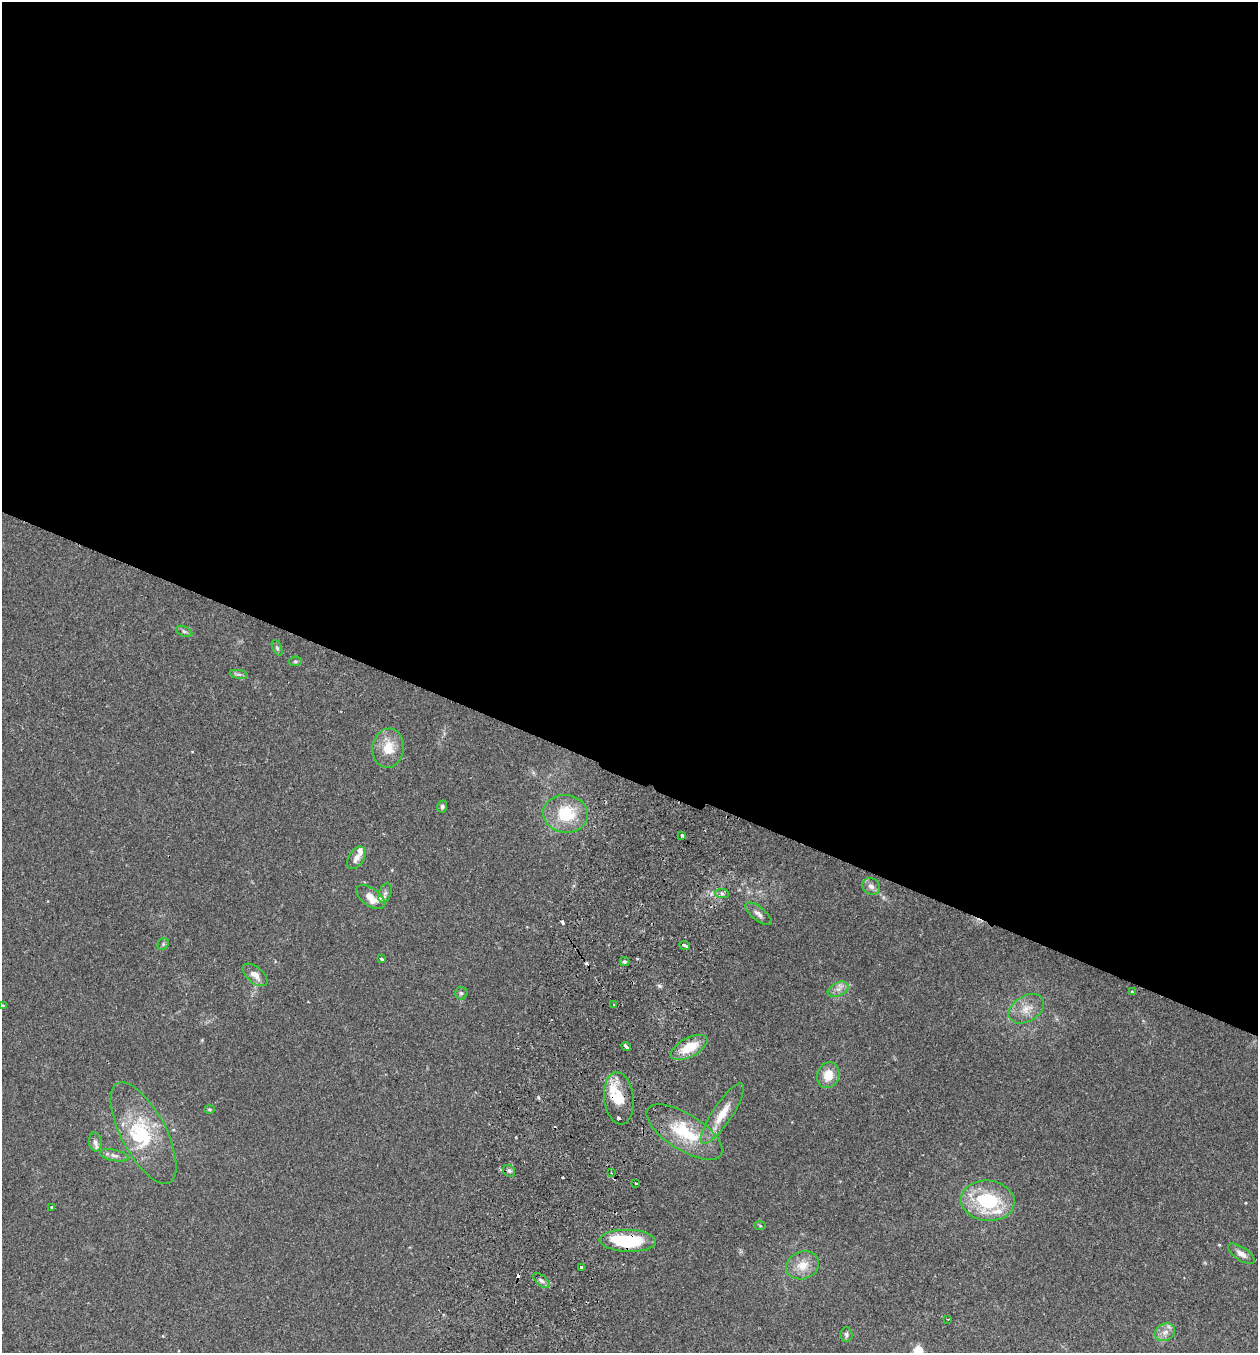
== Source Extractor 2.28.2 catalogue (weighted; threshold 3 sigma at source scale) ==
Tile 3 of 4 x 4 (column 3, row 1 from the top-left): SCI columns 2701-3956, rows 4077-5427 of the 5530 x 5451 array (HDU 1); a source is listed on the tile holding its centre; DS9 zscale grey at full resolution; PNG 1260 x 1355 px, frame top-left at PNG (2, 2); each listed source drawn as its Kron ellipse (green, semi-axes under 4 px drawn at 4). Shown black and unused: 57% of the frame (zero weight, under 2 of 3 exposures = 3% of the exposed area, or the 3 px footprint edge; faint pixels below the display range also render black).
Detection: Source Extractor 2.28.2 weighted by HDU 2 'WHT'; one run over the whole footprint, this tile lists its part. Background 0.106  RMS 0.0064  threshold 0.0286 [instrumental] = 3 sigma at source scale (4.5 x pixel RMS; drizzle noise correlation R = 1.50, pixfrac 1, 0.05/0.05 arcsec/px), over >= 5 px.
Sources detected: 61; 5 cosmic-ray / hot-pixel residue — neither listed nor drawn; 7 inside a brighter listed object's ellipse — not listed separately; the other 49 listed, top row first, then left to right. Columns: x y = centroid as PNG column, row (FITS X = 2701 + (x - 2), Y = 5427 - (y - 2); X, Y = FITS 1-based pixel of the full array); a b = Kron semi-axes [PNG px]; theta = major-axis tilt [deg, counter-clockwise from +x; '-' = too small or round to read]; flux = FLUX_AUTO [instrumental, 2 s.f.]
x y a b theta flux
184 631 9 5 -23 1.3
277 648 8 4 -65 1
295 661 7 4 6 0.93
239 674 9 4 -8 1.5
388 748 20 15 81 13
442 807 6 5 - 1.3
566 814 22 19 -7 24
682 835 4 3 - 1.1
356 858 12 7 58 3.7
871 886 9 8 - 3.1
385 893 10 6 69 2.1
722 893 7 4 -1 1.4
370 897 17 8 -36 9.6
758 914 16 6 -39 2.8
163 944 6 5 - 0.97
684 945 5 3 - 3.5
382 959 4 3 - 2.1
625 962 5 4 - 1.1
255 975 15 8 -40 5.2
838 989 11 6 25 3.3
1132 992 4 3 - 0.64
461 993 6 6 - 1.2
614 1004 3 3 - 0.61
3 1006 3 3 - 0.54
1026 1009 19 12 32 8.3
626 1047 5 3 - 4.6
689 1047 20 9 27 15
828 1075 13 11 69 9.3
619 1098 26 15 -83 14
209 1109 5 4 - 0.79
722 1114 35 9 56 11
684 1132 43 18 -32 30
144 1133 56 22 -62 37
95 1142 9 6 -83 2
114 1155 14 5 -12 2.7
509 1171 6 5 - 1.5
611 1173 3 2 - 0.57
635 1183 3 3 - 4.3
988 1201 27 20 -6 40
52 1208 4 3 - 2.8
760 1226 6 4 -3 0.59
628 1241 28 11 -2 38
1241 1254 15 6 -34 3.7
803 1265 17 13 19 8.8
581 1267 3 3 - 0.79
541 1281 10 5 -41 1.9
948 1319 3 2 - 0.41
1165 1332 11 8 26 3.9
846 1335 7 6 - 1.4
Overlapping masked pixels (flux is a lower limit): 2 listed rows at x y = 619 1098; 628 1241
Unlisted compact peaks at least as high as the median listed source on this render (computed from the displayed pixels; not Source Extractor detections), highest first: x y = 659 986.